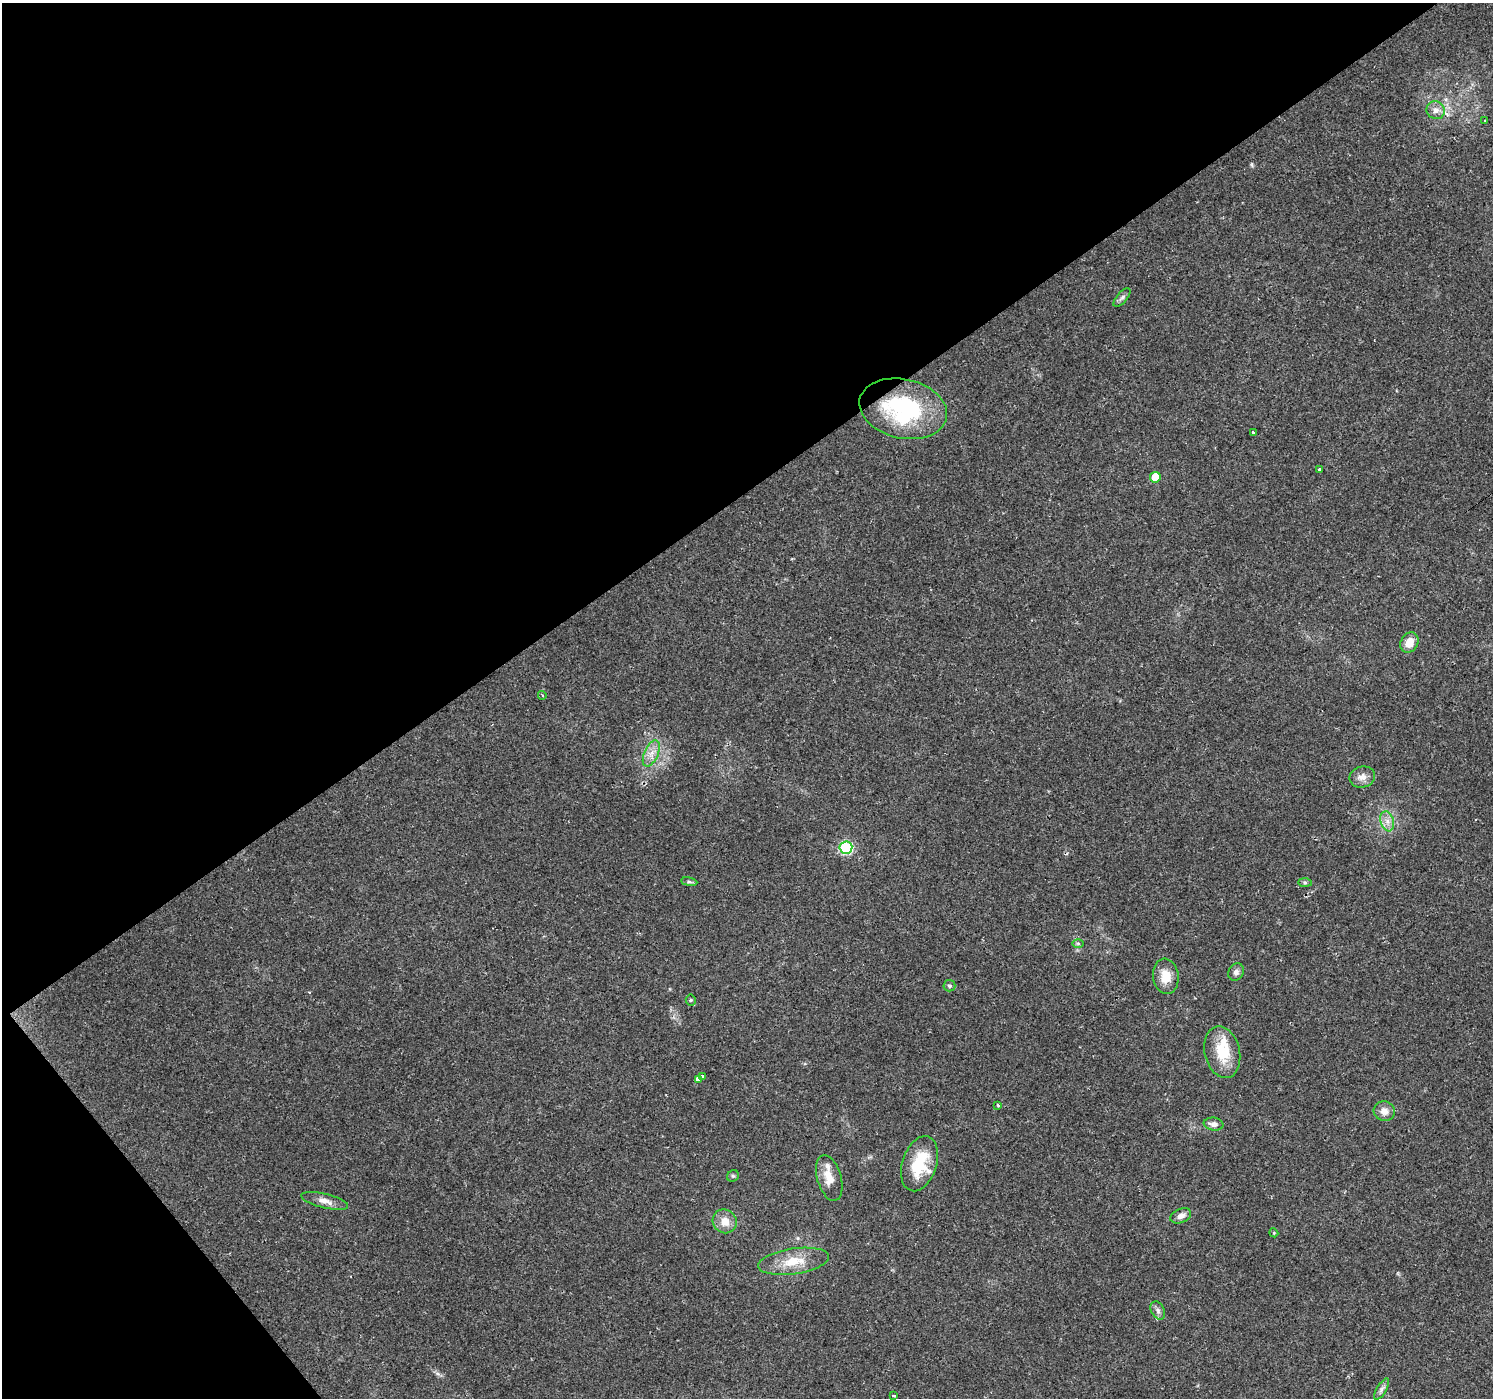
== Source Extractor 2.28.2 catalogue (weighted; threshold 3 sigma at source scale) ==
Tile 5 of 4 x 4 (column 1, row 2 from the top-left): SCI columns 1-1491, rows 2982-4377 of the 5963 x 5900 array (HDU 1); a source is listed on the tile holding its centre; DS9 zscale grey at full resolution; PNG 1495 x 1400 px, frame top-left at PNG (2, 3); each listed source drawn as its Kron ellipse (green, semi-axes under 4 px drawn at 4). Shown black and unused: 38% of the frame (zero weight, under 2 of 3 exposures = <1% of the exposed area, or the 3 px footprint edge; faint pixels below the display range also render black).
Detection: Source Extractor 2.28.2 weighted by HDU 2 'WHT'; one run over the whole footprint, this tile lists its part. Background 0.0515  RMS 0.0052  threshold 0.0236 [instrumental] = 3 sigma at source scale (4.5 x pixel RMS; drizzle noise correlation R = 1.50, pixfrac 1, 0.0396/0.0396 arcsec/px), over >= 5 px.
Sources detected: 39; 2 inside a brighter listed object's ellipse — not listed separately; the other 37 listed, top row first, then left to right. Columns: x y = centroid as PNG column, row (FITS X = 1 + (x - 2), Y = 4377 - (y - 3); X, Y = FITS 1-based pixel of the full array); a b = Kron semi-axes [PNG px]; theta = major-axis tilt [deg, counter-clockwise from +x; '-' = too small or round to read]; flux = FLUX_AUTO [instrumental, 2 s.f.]
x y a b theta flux
1436 110 9 8 - 3.2
1485 121 2 2 - 0.41
1122 298 11 5 48 1.6
903 409 44 29 -13 60
1253 432 3 3 - 1.3
1319 470 3 3 - 1.8
1155 477 5 5 - 12
1409 643 11 8 62 6.6
542 695 4 3 - 0.7
651 753 14 7 66 4.1
1362 777 13 10 13 3.8
1387 821 10 6 -73 3.3
846 848 6 6 - 54
689 882 8 4 -8 1.1
1305 883 7 4 -1 0.96
1078 943 6 4 -1 0.8
1236 972 9 7 62 2.1
1166 976 18 13 -82 8.1
949 986 6 6 - 1
691 1000 5 5 - 0.71
1222 1052 26 17 -77 17
702 1076 3 3 - 10
698 1079 4 3 - 110
998 1105 3 3 - 0.72
1384 1111 11 9 -15 4.1
1213 1124 10 6 -8 3
919 1164 28 17 72 23
733 1176 6 5 - 0.87
829 1178 23 12 -74 7.5
325 1201 24 7 -13 4.2
1181 1216 11 7 23 3
725 1221 12 11 - 6.3
1274 1233 4 3 - 0.45
794 1261 36 13 8 13
1158 1310 10 6 -61 1.9
1382 1389 12 5 58 1.8
894 1396 3 3 - 1.1
Overlapping masked pixels (flux is a lower limit): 1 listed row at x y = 903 409